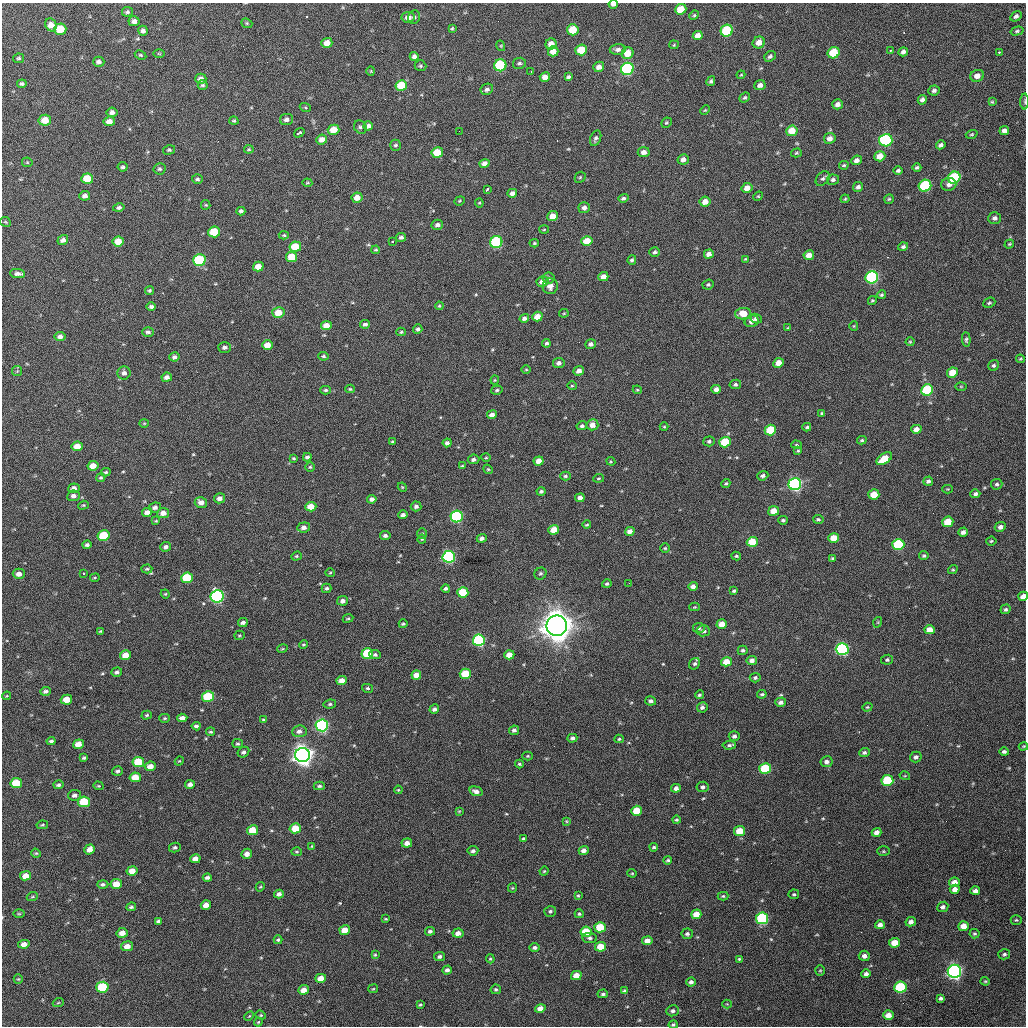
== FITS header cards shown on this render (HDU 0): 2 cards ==
NAXIS1  =                 1024 / length of data axis 1
NAXIS2  =                 1024 / length of data axis 2

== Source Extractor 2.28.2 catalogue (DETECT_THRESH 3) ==
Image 1024 x 1024 px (HDU 0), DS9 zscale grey, 1 PNG px = 1 image px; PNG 1028 x 1028 px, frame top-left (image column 1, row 1024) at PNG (2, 3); each listed source drawn as its Kron ellipse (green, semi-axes under 4 px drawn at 4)
Background 333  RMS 16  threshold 46.7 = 3 sigma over >= 5 px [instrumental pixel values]
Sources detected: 545; of the 545, the 500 brightest by FLUX_AUTO listed and drawn (45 fainter detections omitted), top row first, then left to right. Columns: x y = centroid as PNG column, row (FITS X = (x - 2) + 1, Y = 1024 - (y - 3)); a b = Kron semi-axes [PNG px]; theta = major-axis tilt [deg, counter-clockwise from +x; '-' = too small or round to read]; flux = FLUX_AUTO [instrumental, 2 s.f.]
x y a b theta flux
613 4 5 3 - 3.7e+03
681 9 6 5 - 1.8e+04
127 12 5 5 - 2.2e+03
694 15 5 4 - 1.2e+03
1016 16 6 4 31 2.9e+03
408 17 6 5 - 6.8e+03
414 17 7 6 - 2.8e+03
134 21 5 5 - 4.4e+03
247 23 6 4 -22 1.4e+03
51 25 7 5 -65 9.7e+03
452 28 3 3 - 1.1e+03
60 29 6 5 - 2.3e+04
573 30 6 5 - 2.8e+04
143 31 5 4 - 3.4e+03
727 31 6 6 - 5.9e+04
1017 31 6 4 15 1.8e+03
698 35 5 4 - 7.3e+03
759 42 6 5 - 8.5e+03
327 43 5 5 - 1.0e+04
551 44 6 5 - 9.2e+03
674 45 5 4 - 1.1e+03
501 46 5 3 - 1.0e+03
581 50 6 5 - 2.8e+04
618 50 8 5 2 3.8e+03
890 50 3 2 - 1.1e+03
553 51 5 5 - 1.1e+04
903 52 5 4 - 2.9e+03
999 52 3 3 - 1.8e+03
628 53 6 5 - 1.5e+04
834 53 6 5 - 4.1e+04
159 54 6 4 -1 1.0e+03
140 55 6 4 -27 1.4e+03
414 56 4 4 - 3.8e+03
770 56 6 5 - 2.6e+03
18 58 5 4 - 1.6e+03
99 62 5 5 - 3.5e+03
519 63 6 5 - 2.3e+03
500 65 6 6 - 8.1e+04
420 66 6 5 - 1.8e+03
599 67 5 5 - 5.7e+03
627 69 6 6 - 1.5e+05
371 71 5 4 - 1.1e+03
531 71 3 2 - 1.0e+03
741 75 4 3 - 1.0e+03
977 76 7 6 - 6.2e+03
545 77 5 4 - 7.5e+03
568 77 4 3 - 2.1e+03
201 79 5 5 - 6.6e+03
711 81 5 4 - 1.9e+03
22 84 5 3 - 1.9e+03
203 85 5 5 - 1.9e+03
401 85 6 5 - 3.1e+04
760 85 5 5 - 4.6e+03
487 89 6 5 - 3.1e+03
934 90 6 5 - 2.9e+03
745 98 5 4 - 1.6e+03
922 100 5 4 - 2.9e+03
992 102 4 3 - 1.1e+03
1025 102 8 4 -90 1.4e+03
838 104 5 5 - 4.5e+03
305 107 6 3 -19 1.1e+03
705 110 5 3 - 1.1e+03
112 112 5 5 - 4.1e+03
286 119 7 5 11 3.8e+03
45 120 6 5 - 1.5e+04
109 121 6 4 7 6.9e+03
234 121 4 4 - 1.5e+03
666 123 5 5 - 1.4e+03
368 126 5 4 - 3.8e+03
360 127 7 6 - 2.6e+03
334 130 6 5 - 1.6e+04
459 131 2 2 - 1.4e+03
792 131 5 5 - 1.8e+04
1004 131 5 4 - 3.3e+03
299 133 5 3 - 5.1e+03
972 134 6 4 18 1.3e+03
596 138 8 5 68 2.7e+03
830 138 6 5 - 5.8e+03
322 140 5 5 - 7.3e+03
886 140 6 6 - 1.3e+05
396 145 5 5 - 2.1e+03
941 145 5 4 - 2.7e+03
249 149 5 4 - 1.2e+03
169 150 6 4 16 1.8e+03
644 152 6 5 - 5.3e+03
437 153 6 5 - 2.6e+04
796 153 5 4 - 1.4e+03
880 156 6 5 - 1.3e+04
683 159 6 5 - 4.8e+03
856 160 5 5 - 5.1e+03
27 162 5 5 - 1.1e+03
484 164 5 4 - 5.6e+03
844 165 5 3 - 1.4e+03
123 167 5 4 - 2.1e+03
917 168 4 3 - 1.7e+03
159 169 6 5 - 2.1e+03
898 171 4 4 - 2.1e+03
580 177 6 5 - 1.2e+03
954 178 6 6 - 7.2e+04
87 179 6 5 - 2.6e+04
197 179 5 5 - 2.3e+03
823 179 8 6 47 2.5e+03
833 180 6 5 - 2.6e+03
307 183 5 3 - 1.1e+03
949 184 7 6 - 4.4e+03
925 186 6 6 - 8.2e+04
858 187 5 5 - 2.9e+03
747 188 5 5 - 9.2e+03
487 190 4 3 - 2.7e+03
512 193 5 4 - 4.6e+03
85 196 5 4 - 4.1e+03
758 196 5 4 - 1.1e+03
357 198 6 5 - 9.2e+03
623 198 5 4 - 2.1e+03
845 199 4 3 - 1.0e+03
889 199 5 4 - 1.5e+03
460 201 5 4 - 1.2e+03
705 202 5 5 - 8.5e+03
479 203 4 4 - 1.1e+03
206 205 5 4 - 1.3e+03
119 208 6 4 14 2.5e+03
584 208 6 5 - 4.6e+03
241 211 4 4 - 2.6e+03
553 216 5 5 - 1.2e+04
995 218 6 6 - 3.1e+03
5 222 5 5 - 1.3e+03
437 225 6 5 - 3.6e+03
544 230 5 3 - 9.9e+02
214 232 6 5 - 3.2e+04
284 235 5 4 - 1.3e+03
401 237 5 4 - 2.7e+03
63 240 5 5 - 4.3e+03
118 241 5 5 - 1.6e+04
392 241 3 2 - 1.8e+03
587 241 5 5 - 1.8e+04
496 242 6 6 - 1.0e+05
534 243 4 4 - 1.4e+03
1009 244 5 3 - 1.1e+03
903 246 5 4 - 2.2e+03
295 247 6 5 - 2.9e+04
376 250 4 3 - 1.3e+03
655 252 5 4 - 2.1e+03
709 254 5 4 - 5.7e+03
809 255 5 4 - 9.0e+03
292 257 5 5 - 2.3e+04
745 259 4 3 - 1.1e+03
199 260 6 6 - 8.6e+04
632 260 5 4 - 2.2e+03
258 266 5 4 - 1.3e+04
18 273 7 4 -5 4.0e+03
603 277 5 4 - 6.7e+03
872 277 6 6 - 1.7e+05
548 278 6 5 - 2.3e+03
542 282 6 5 - 6.7e+03
708 285 6 4 24 1.9e+03
550 286 8 7 - 5.6e+03
150 290 5 4 - 1.7e+03
881 295 5 4 - 1.5e+03
872 301 4 4 - 1.5e+03
989 303 6 5 - 1.7e+03
439 306 4 4 - 1.1e+03
151 307 5 4 - 3.0e+03
278 313 6 5 - 1.7e+04
564 313 5 4 - 1.1e+03
743 314 8 5 4 1.6e+04
537 317 5 4 - 1.1e+04
524 318 5 4 - 3.4e+03
756 319 6 4 -26 2.7e+03
752 321 7 5 22 5.8e+03
365 324 5 4 - 2.7e+03
326 326 5 4 - 9.9e+03
854 326 5 4 - 1.0e+03
788 328 4 3 - 1.1e+03
418 329 4 4 - 2.3e+03
148 332 6 4 -2 2.8e+03
401 332 5 3 - 1.4e+03
60 336 5 4 - 4.6e+03
966 340 7 4 -86 1.8e+03
910 342 4 4 - 1.1e+03
546 343 4 4 - 2.0e+03
591 344 5 4 - 3.2e+03
267 345 5 5 - 1.3e+04
225 347 6 5 - 3.1e+03
323 356 5 3 - 1.6e+03
174 357 5 4 - 3.1e+03
1020 359 4 4 - 1.1e+03
559 363 6 5 - 4.0e+03
778 363 5 4 - 1.2e+04
994 365 6 5 - 2.0e+03
526 370 5 3 - 1.0e+03
17 371 5 5 - 1.4e+03
579 371 5 4 - 5.2e+03
124 373 6 6 - 4.3e+03
952 373 5 5 - 1.7e+04
167 377 5 4 - 4.4e+03
495 380 4 4 - 1.1e+03
735 384 5 4 - 2.6e+03
572 386 5 4 - 1.3e+03
961 386 6 4 0 1.2e+03
350 389 5 3 - 1.3e+03
716 389 5 4 - 5.8e+03
326 390 5 4 - 1.7e+03
497 390 6 4 16 1.8e+03
637 390 4 4 - 1.2e+03
927 390 6 5 - 6.4e+04
822 413 4 3 - 1.7e+03
492 415 5 4 - 5.3e+03
144 423 4 4 - 1.0e+03
592 425 6 5 - 7.9e+03
582 426 5 4 - 2.4e+03
664 427 4 4 - 1.1e+03
807 427 4 3 - 1.6e+03
916 429 5 4 - 6.6e+03
770 430 6 5 - 4.2e+04
862 440 4 3 - 1.4e+03
709 441 6 5 - 2.0e+03
392 442 3 3 - 1.3e+03
725 442 6 5 - 4.1e+04
447 443 4 4 - 3.1e+03
796 445 5 4 - 1.3e+03
77 446 5 5 - 1.4e+04
798 451 4 4 - 1.2e+03
307 457 4 4 - 3.0e+03
294 458 4 3 - 1.0e+03
486 458 5 3 - 1.1e+03
474 459 6 4 8 3.2e+03
884 459 9 5 34 2.3e+04
539 461 5 4 - 9.7e+03
611 461 4 4 - 1.0e+03
93 466 5 4 - 1.1e+04
462 466 4 3 - 1.3e+03
310 467 5 5 - 1.4e+03
488 469 5 4 - 1.3e+03
106 472 5 3 - 1.6e+03
565 476 5 4 - 1.7e+03
763 476 6 4 20 3.1e+03
101 478 4 4 - 1.3e+03
599 478 5 3 - 1.2e+03
928 481 5 4 - 2.7e+03
726 483 5 4 - 1.5e+03
795 484 6 6 - 2.4e+05
997 484 6 5 - 2.2e+03
402 487 5 3 - 9.9e+02
74 488 5 5 - 3.9e+03
948 489 5 4 - 1.0e+03
541 491 4 4 - 2.1e+03
874 494 5 5 - 1.7e+04
975 494 5 4 - 2.7e+03
73 496 6 5 - 4.3e+03
220 498 5 5 - 5.3e+03
580 498 5 4 - 5.5e+03
372 499 4 4 - 4.1e+03
201 502 6 5 - 6.6e+03
83 505 5 4 - 1.2e+03
416 506 5 5 - 3.3e+03
155 507 6 5 - 3.4e+03
311 507 5 5 - 1.5e+04
774 511 5 5 - 1.4e+04
147 512 5 4 - 5.8e+03
163 513 6 5 - 7.3e+03
403 515 5 4 - 3.4e+03
457 517 6 6 - 1.3e+05
818 519 5 4 - 1.6e+03
783 520 4 3 - 1.9e+03
156 521 4 3 - 1.1e+03
948 522 5 5 - 2.4e+04
587 525 4 3 - 1.1e+03
304 527 6 5 - 4.8e+03
1000 527 6 4 26 4.1e+03
554 530 5 5 - 1.4e+04
630 531 5 4 - 6.3e+03
963 532 5 4 - 3.7e+03
422 534 5 5 - 1.6e+03
104 535 6 5 - 4.1e+04
385 536 5 4 - 2.9e+03
482 538 5 4 - 4.1e+03
834 538 5 5 - 1.7e+04
422 539 4 4 - 1.0e+03
991 541 5 4 - 1.5e+03
752 542 5 5 - 2.7e+04
898 544 6 5 - 7.9e+04
87 545 4 4 - 2.6e+03
166 547 5 4 - 3.4e+03
665 548 4 4 - 1.2e+03
296 556 5 4 - 1.5e+03
736 556 5 3 - 1.4e+03
924 556 4 4 - 1.8e+03
449 557 6 6 - 1.6e+05
832 558 3 3 - 1.2e+03
147 569 5 4 - 1.6e+03
953 570 5 4 - 1.4e+03
84 573 3 3 - 2.5e+03
330 573 5 3 - 1.0e+03
19 574 6 5 - 6.0e+03
540 574 6 5 - 2.2e+03
95 578 5 2 - 1.0e+03
187 578 6 5 - 4.9e+04
629 583 3 2 - 1.0e+03
607 584 5 4 - 1.9e+03
693 586 5 4 - 4.1e+03
327 588 5 4 - 2.1e+03
446 589 4 4 - 2.2e+03
734 591 4 3 - 1.8e+03
463 592 5 5 - 3.8e+04
165 594 4 4 - 1.1e+03
217 596 6 6 - 2.1e+05
1023 596 5 4 - 7.3e+03
343 601 5 4 - 3.5e+03
695 607 5 4 - 1.1e+03
1005 609 5 4 - 2.0e+03
348 618 5 4 - 1.4e+03
878 622 5 3 - 1.0e+03
243 623 5 4 - 3.4e+03
403 624 4 3 - 1.6e+03
722 624 5 4 - 1.2e+04
557 626 10 10 - 2.0e+06
699 628 5 5 - 2.2e+03
930 630 5 4 - 9.6e+03
100 631 3 3 - 1.1e+03
703 631 6 5 - 4.1e+03
239 635 5 4 - 1.4e+03
479 640 6 5 - 1.4e+05
303 645 4 3 - 1.1e+03
282 649 5 3 - 1.0e+03
842 649 6 6 - 1.7e+05
743 650 5 4 - 2.1e+03
367 653 6 5 - 4.3e+04
125 655 5 4 - 1.3e+04
375 655 6 4 -5 2.6e+03
509 655 5 4 - 1.2e+04
752 660 5 4 - 4.4e+03
887 660 6 5 - 2.1e+03
726 662 5 4 - 1.4e+04
695 664 6 5 - 2.4e+03
117 672 5 4 - 2.5e+03
465 674 5 5 - 3.1e+04
416 675 5 4 - 9.6e+03
755 678 5 4 - 2.4e+03
342 680 5 4 - 8.3e+03
367 688 5 4 - 1.7e+03
46 691 5 4 - 2.8e+03
762 694 4 3 - 1.5e+03
699 695 4 3 - 1.6e+03
7 696 4 4 - 9.9e+02
208 697 6 5 - 5.0e+04
66 700 6 5 - 1.5e+04
651 701 5 4 - 3.0e+03
781 702 5 4 - 3.7e+03
330 704 6 4 10 1.9e+03
702 707 5 5 - 2.8e+03
867 707 5 4 - 1.3e+03
434 709 5 4 - 3.0e+03
147 715 5 4 - 1.6e+03
165 718 5 4 - 1.4e+03
182 718 5 4 - 5.9e+03
264 720 4 4 - 1.8e+03
322 725 6 6 - 2.2e+05
196 726 4 4 - 2.7e+03
514 730 5 4 - 3.2e+03
299 731 7 6 - 4.5e+03
211 732 4 4 - 1.5e+03
734 736 5 5 - 3.1e+03
572 738 5 4 - 2.8e+03
619 739 5 4 - 1.4e+03
51 741 4 3 - 2.0e+03
78 744 5 4 - 1.0e+04
238 744 5 4 - 1.5e+03
729 745 7 4 5 2.1e+03
1023 746 5 3 - 1.1e+03
243 752 6 5 - 2.9e+03
1004 752 5 4 - 2.4e+03
864 753 5 4 - 2.3e+03
303 755 7 7 - 8.6e+05
528 756 5 4 - 1.2e+03
916 757 6 5 - 3.1e+03
84 758 4 3 - 1.8e+03
179 761 5 4 - 1.1e+03
138 762 6 5 - 3.4e+04
826 762 6 5 - 4.3e+03
519 764 4 3 - 1.5e+03
150 766 6 4 7 8.3e+03
765 769 6 5 - 5.9e+04
117 771 5 4 - 2.3e+03
905 776 5 3 - 1.0e+03
135 777 6 5 - 1.8e+04
887 780 6 5 - 5.3e+04
16 783 6 5 - 3.2e+04
190 784 5 4 - 4.7e+03
58 785 5 4 - 2.4e+03
98 786 5 4 - 1.1e+03
319 786 5 4 - 2.0e+03
703 787 6 5 - 2.9e+03
676 788 5 4 - 4.4e+03
398 790 4 4 - 1.0e+03
476 791 7 4 -14 4.8e+03
74 795 6 5 - 3.5e+03
84 802 6 5 - 4.4e+04
459 811 3 3 - 9.8e+02
637 811 5 5 - 2.5e+04
676 820 4 4 - 1.5e+03
566 821 4 3 - 9.8e+02
42 825 6 4 11 1.3e+03
295 828 5 5 - 2.1e+04
253 830 5 5 - 2.1e+04
740 831 5 5 - 2.2e+04
877 832 5 4 - 6.0e+03
523 839 4 4 - 1.8e+03
407 843 5 4 - 5.8e+03
312 846 4 3 - 1.1e+03
175 847 6 5 - 2.2e+03
654 847 4 3 - 1.6e+03
90 849 5 4 - 8.3e+03
584 850 5 4 - 4.8e+03
473 851 5 4 - 2.8e+03
883 851 6 4 0 1.3e+03
296 852 5 4 - 1.3e+03
36 853 5 4 - 1.3e+03
247 854 5 5 - 5.7e+03
195 859 5 4 - 7.2e+03
668 860 4 4 - 1.6e+03
132 871 5 4 - 1.0e+04
544 871 5 4 - 1.2e+03
632 873 4 4 - 1.1e+03
26 876 5 4 - 8.4e+03
207 878 4 3 - 3.1e+03
954 882 5 4 - 9.8e+03
103 884 5 4 - 2.4e+03
116 884 5 5 - 1.5e+04
260 887 5 3 - 1.1e+03
512 888 4 4 - 1.1e+03
955 889 5 4 - 6.3e+03
975 891 5 4 - 3.6e+03
279 894 5 4 - 4.0e+03
794 894 5 5 - 1.5e+03
578 895 3 3 - 1.2e+03
723 896 5 4 - 1.5e+03
32 897 5 3 - 1.3e+03
206 905 5 4 - 8.8e+03
131 907 5 3 - 1.8e+03
943 907 6 5 - 3.1e+03
550 911 6 5 - 2.3e+03
19 914 6 4 -1 1.2e+03
579 914 4 4 - 1.7e+03
696 914 5 4 - 1.2e+04
762 918 6 6 - 1.1e+05
385 919 3 2 - 1.0e+03
1016 920 5 4 - 1.4e+03
158 921 4 4 - 2.5e+03
911 922 5 4 - 4.3e+03
880 925 5 4 - 4.4e+03
964 926 5 5 - 1.0e+04
600 927 5 5 - 3.3e+04
345 930 5 4 - 1.3e+04
430 931 5 4 - 2.6e+03
586 932 5 5 - 3.4e+04
122 933 5 5 - 8.3e+03
458 933 5 4 - 6.2e+03
687 934 6 5 - 2.4e+03
975 934 5 5 - 1.6e+03
590 938 7 5 -5 2.6e+03
278 940 4 4 - 1.6e+03
647 941 5 4 - 8.0e+03
894 943 5 5 - 1.6e+04
24 944 6 4 10 6.1e+03
127 946 6 5 - 7.8e+03
601 947 5 5 - 2.1e+04
534 948 5 4 - 2.8e+03
1004 954 6 5 - 2.0e+03
375 955 4 3 - 1.3e+03
439 956 5 4 - 3.0e+03
864 956 6 5 - 4.5e+03
490 959 4 4 - 1.4e+03
739 959 4 3 - 1.4e+03
447 970 5 4 - 3.5e+03
820 970 5 5 - 1.3e+03
954 971 6 6 - 3.6e+05
866 974 5 4 - 3.4e+03
576 975 5 4 - 1.2e+04
321 978 5 4 - 1.1e+04
18 979 4 4 - 1.1e+03
985 981 4 4 - 1.2e+03
691 982 5 4 - 3.1e+03
102 987 6 5 - 5.6e+04
900 987 6 5 - 7.6e+04
373 989 5 4 - 1.1e+03
496 989 5 4 - 1.7e+03
303 990 5 4 - 8.1e+03
624 991 4 3 - 1.9e+03
603 994 5 4 - 2.0e+03
941 998 4 3 - 2.5e+03
58 1003 5 3 - 1.0e+03
727 1004 4 4 - 1.0e+03
420 1005 4 3 - 1.4e+03
540 1008 5 4 - 7.9e+03
673 1011 6 5 - 2.9e+03
261 1015 5 4 - 1.3e+03
888 1015 5 4 - 8.7e+03
249 1016 5 3 - 1.0e+03
258 1022 4 3 - 1.1e+03
673 1025 4 4 - 1.7e+03
At the frame edge (FLAGS 8, measured only in part): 5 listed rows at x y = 613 4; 1025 102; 1023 596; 1023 746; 673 1025
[45 fainter detections neither listed nor drawn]